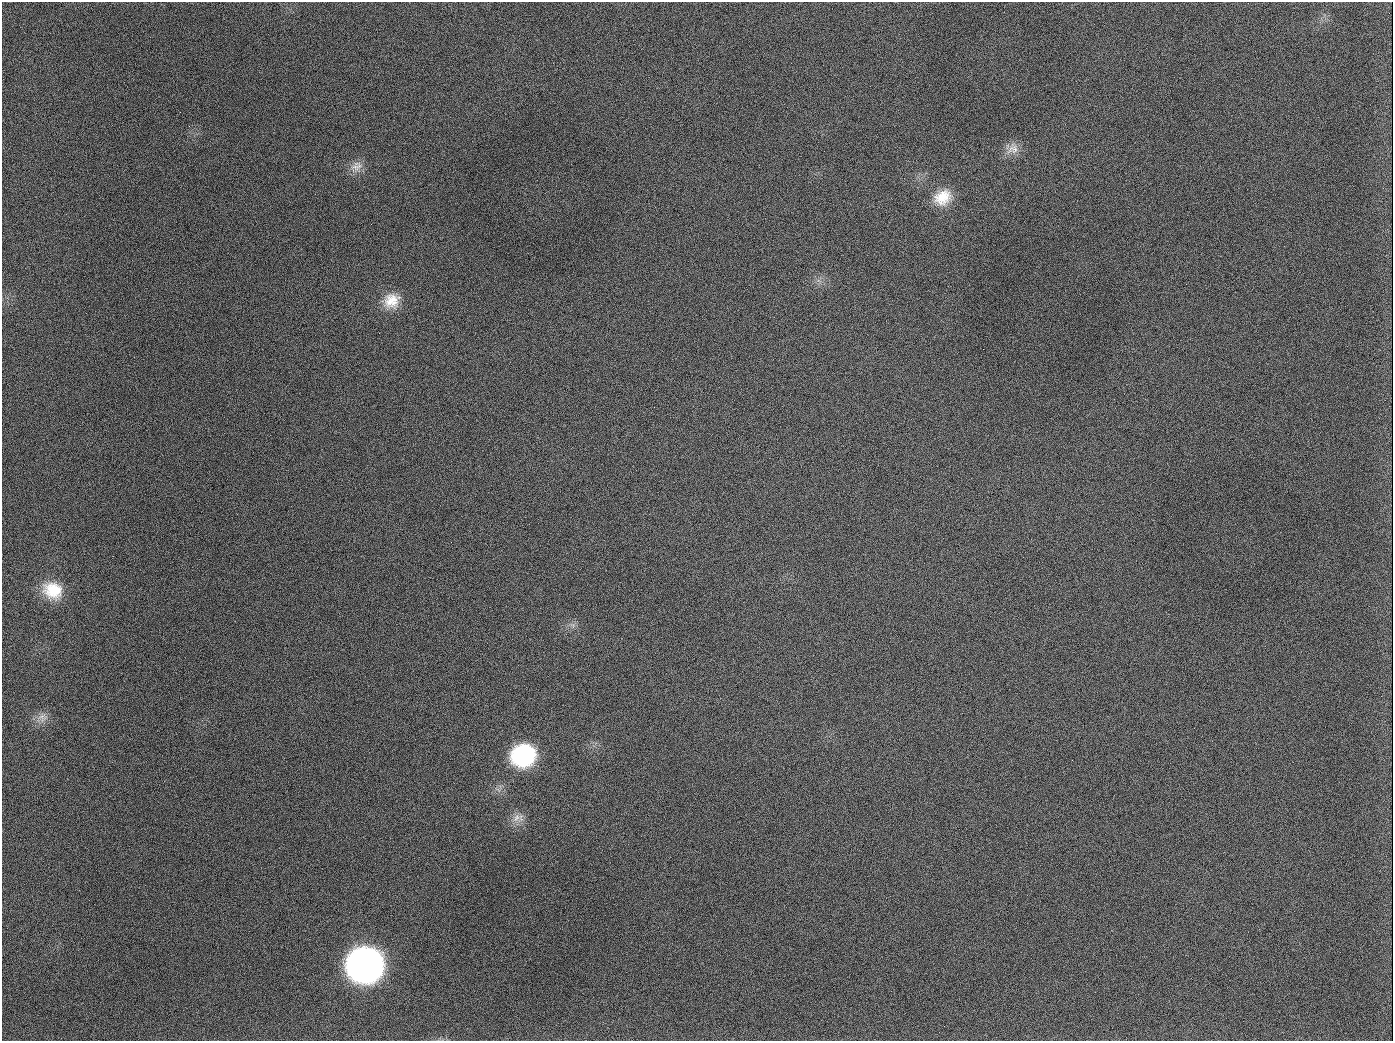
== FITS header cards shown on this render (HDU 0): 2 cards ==
NAXIS1  =                 1391
NAXIS2  =                 1039

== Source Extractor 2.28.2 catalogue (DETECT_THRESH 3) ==
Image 1391 x 1039 px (HDU 0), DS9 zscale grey, 1 PNG px = 1 image px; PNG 1395 x 1043 px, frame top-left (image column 1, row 1039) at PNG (2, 2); no overlay
Background 1700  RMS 74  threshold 223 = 3 sigma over >= 5 px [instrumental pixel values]
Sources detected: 12; all 12 listed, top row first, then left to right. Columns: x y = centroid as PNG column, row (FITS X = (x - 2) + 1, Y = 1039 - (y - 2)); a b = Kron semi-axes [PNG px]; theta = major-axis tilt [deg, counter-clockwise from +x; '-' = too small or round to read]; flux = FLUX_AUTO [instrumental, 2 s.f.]
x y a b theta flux
189 126 3 2 - 7.3e+03
1013 149 17 15 43 5.6e+04
356 166 18 13 31 5.4e+04
942 197 23 19 32 1.3e+05
392 301 22 20 27 1.1e+05
654 407 2 2 - 3.6e+03
53 590 24 20 -22 1.6e+05
42 717 14 13 - 4.7e+04
523 755 22 20 20 5.3e+05
516 818 15 8 49 4.2e+04
365 964 23 22 - 3.8e+06
944 1026 2 2 - 5.5e+03